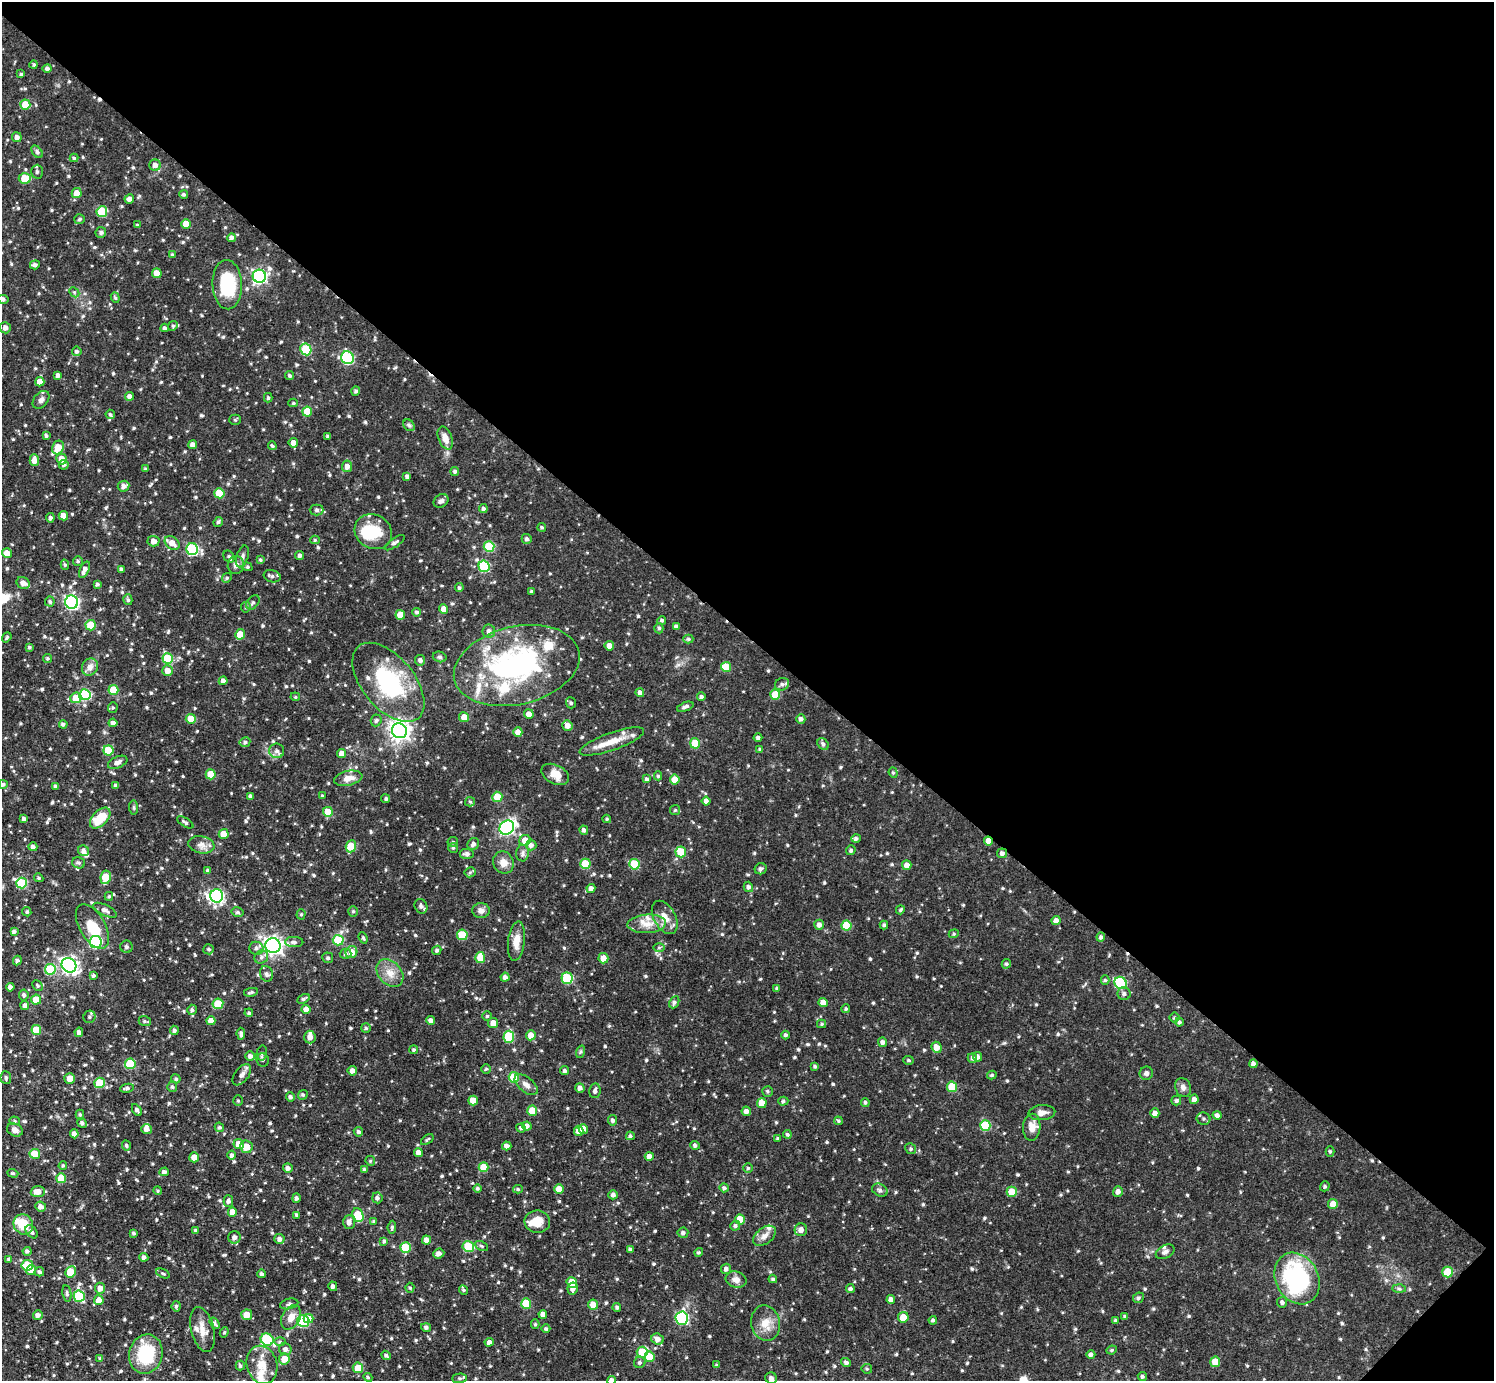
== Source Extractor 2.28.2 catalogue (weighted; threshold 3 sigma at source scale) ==
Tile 8 of 4 x 4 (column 4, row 2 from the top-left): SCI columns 4478-5969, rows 3059-4437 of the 5971 x 5974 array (HDU 1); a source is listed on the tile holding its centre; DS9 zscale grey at full resolution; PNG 1496 x 1383 px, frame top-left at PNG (2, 2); each listed source drawn as its Kron ellipse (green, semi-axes under 4 px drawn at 4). Shown black and unused: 46% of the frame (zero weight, under 3 of 4 exposures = <1% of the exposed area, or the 3 px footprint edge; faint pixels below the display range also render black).
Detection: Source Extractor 2.28.2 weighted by HDU 2 'WHT'; one run over the whole footprint, this tile lists its part. Background 0.0868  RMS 0.005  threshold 0.0226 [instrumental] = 3 sigma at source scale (4.5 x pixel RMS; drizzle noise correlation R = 1.50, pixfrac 1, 0.05/0.05 arcsec/px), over >= 5 px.
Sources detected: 826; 2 inside a brighter object's white glare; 3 cosmic-ray / hot-pixel residue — neither listed nor drawn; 23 inside a brighter listed object's ellipse — not listed separately; of the other 798, all 500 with FLUX_AUTO >= 0.69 (the completeness limit of this list) listed and drawn (298 fainter detections not listed), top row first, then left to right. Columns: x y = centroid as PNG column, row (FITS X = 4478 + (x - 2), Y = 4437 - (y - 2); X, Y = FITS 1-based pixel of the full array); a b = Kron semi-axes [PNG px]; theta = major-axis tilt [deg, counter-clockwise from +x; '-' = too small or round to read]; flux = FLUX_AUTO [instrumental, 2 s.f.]
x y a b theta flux
34 65 4 4 - 0.79
47 68 5 4 - 1.5
21 74 4 4 - 0.7
25 105 5 5 - 10
17 137 5 4 - 2.1
37 152 7 4 -52 1.2
74 158 4 4 - 0.85
155 165 5 5 - 2.8
37 172 7 5 90 1.4
25 178 6 5 - 13
77 193 5 5 - 5.1
184 195 4 4 - 0.92
129 199 5 4 - 1.9
102 212 5 5 - 21
79 219 5 5 - 0.95
186 224 5 5 - 7.6
137 225 3 3 - 0.72
101 232 5 5 - 1
231 238 4 4 - 1.7
173 255 4 4 - 1
35 265 5 4 - 1.5
157 273 5 4 - 5
259 276 6 6 - 110
227 285 24 14 -87 25
74 292 5 4 - 0.79
115 298 5 4 - 0.8
3 299 5 4 - 1.3
173 326 5 4 - 0.74
5 328 5 5 - 2.4
165 328 4 4 - 1.1
306 349 6 5 - 23
77 351 5 4 - 1.1
347 358 6 6 - 48
58 375 4 4 - 2
290 375 4 4 - 0.84
40 382 4 4 - 4.5
356 391 4 4 - 1.1
130 396 4 4 - 1.9
268 398 4 4 - 0.88
41 400 10 7 50 2
293 403 5 4 - 0.7
307 412 5 5 - 11
110 414 5 4 - 0.93
235 420 5 5 - 0.69
409 425 6 5 - 0.95
46 436 4 3 - 1
328 436 4 3 - 0.81
445 438 12 6 -69 4.4
293 443 5 5 - 2.7
193 445 4 4 - 2.3
272 446 4 4 - 0.85
58 447 7 5 67 9.1
61 459 5 5 - 5.3
34 460 6 5 - 3.8
64 465 5 4 - 0.95
347 466 6 5 - 3
145 469 3 3 - 0.8
455 471 4 4 - 1.1
407 476 4 3 - 1.3
123 486 6 5 - 2.2
219 493 5 5 - 13
441 501 8 6 35 1.6
483 509 4 4 - 1.1
317 510 7 5 0 1.2
63 516 5 4 - 4
50 518 4 4 - 1.2
218 522 5 4 - 0.95
542 527 4 4 - 0.74
373 532 19 16 -32 14
527 539 5 5 - 1.4
315 540 5 4 - 0.8
154 541 6 5 - 2.7
172 543 8 6 -40 4.4
395 543 11 4 35 1.4
489 547 5 5 - 22
192 549 6 6 - 48
7 553 5 5 - 5.6
229 556 6 5 - 1
242 556 11 6 71 1.6
299 556 4 4 - 1.4
260 560 4 4 - 0.75
78 561 5 5 - 0.78
65 565 5 4 - 0.8
236 565 9 8 - 2.2
484 566 6 5 - 30
247 567 5 4 - 0.7
121 569 4 3 - 1.3
85 570 9 4 65 2.4
272 576 8 6 -18 1.4
227 578 5 4 - 0.78
23 583 7 5 -28 3.2
97 584 4 4 - 1
459 588 4 4 - 1
531 591 3 3 - 0.7
128 600 5 4 - 0.93
50 602 5 5 - 0.96
72 602 6 6 - 94
253 602 8 5 50 1.2
246 607 5 5 - 0.79
444 609 5 4 - 3.5
417 612 4 4 - 0.99
400 615 5 5 - 7.6
662 620 4 4 - 0.94
91 625 5 5 - 12
676 626 4 4 - 1.3
659 628 5 4 - 0.89
489 631 6 6 - 2
240 634 5 5 - 8.7
7 637 5 3 - 0.71
688 639 5 4 - 0.86
609 646 4 4 - 3.8
29 647 4 4 - 0.84
440 657 7 5 -15 1
47 658 4 4 - 0.83
168 659 5 5 - 22
420 660 5 5 - 1.7
517 666 64 39 13 100
90 667 9 8 - 3.3
726 667 5 5 - 12
168 671 5 5 - 4.4
223 681 4 4 - 2
388 682 47 26 -50 48
782 684 7 6 - 1.5
113 690 5 5 - 12
640 693 4 4 - 1.7
85 695 6 5 - 31
775 695 5 5 - 11
295 697 5 4 - 0.7
701 697 4 4 - 1.2
76 698 5 5 - 8.5
571 703 5 5 - 0.96
685 707 8 4 20 1.6
113 708 5 5 - 0.75
529 714 5 5 - 3
464 717 5 5 - 5
191 719 5 5 - 6.6
801 719 5 4 - 1.5
376 720 6 5 - 1.1
113 723 4 4 - 2
63 724 4 3 - 1
567 725 5 5 - 3.3
399 731 7 7 - 290
518 732 5 4 - 3.5
758 738 4 4 - 1.4
612 741 34 9 20 8
245 742 5 5 - 1.2
695 743 5 5 - 11
823 744 6 5 - 1.2
760 749 4 4 - 0.7
108 750 5 5 - 13
277 751 7 7 - 2.1
342 754 4 4 - 4.6
118 762 10 5 24 2.4
893 773 5 4 - 0.71
211 774 5 5 - 9.7
555 774 15 9 -26 6
658 776 4 4 - 0.82
348 778 14 7 12 4.4
646 779 4 4 - 1
675 779 5 5 - 7.5
3 784 4 4 - 0.75
116 785 4 3 - 1.2
56 787 4 3 - 1.3
251 796 4 3 - 1.6
322 796 4 4 - 0.75
497 797 5 5 - 10
386 799 4 4 - 0.87
706 801 4 4 - 2
470 802 5 4 - 0.75
134 808 7 4 -84 0.79
675 810 5 5 - 0.73
328 812 5 5 - 10
100 818 12 7 46 15
24 819 4 4 - 2
607 819 4 3 - 0.71
185 822 9 4 -33 1.2
507 828 8 6 41 89
584 830 5 4 - 1.4
224 834 5 5 - 5.7
856 838 4 4 - 1.1
525 840 6 5 - 6.4
988 841 5 4 - 5.1
453 842 5 5 - 0.84
473 844 6 5 - 1.6
201 845 13 8 -10 3.2
531 845 5 5 - 2
351 846 6 5 - 13
33 847 4 4 - 1.7
453 848 5 5 - 0.76
851 850 5 4 - 0.92
83 851 6 5 - 2.1
681 852 5 5 - 15
522 853 8 6 88 1.5
1002 853 5 5 - 1.7
467 854 7 5 -4 1.7
79 863 6 6 - 1.1
503 863 11 10 - 4.4
585 864 5 5 - 14
634 864 5 5 - 17
907 865 5 4 - 3.5
760 869 6 5 - 1.5
208 871 4 4 - 1.4
470 872 5 5 - 0.85
106 877 7 5 80 12
39 878 5 4 - 0.79
21 883 5 5 - 28
748 887 5 4 - 1.4
591 888 4 4 - 2.3
109 896 4 3 - 0.83
217 896 6 6 - 77
421 906 7 6 - 1.7
105 910 13 5 -26 1.8
481 910 8 7 - 2.6
900 910 5 4 - 0.85
353 911 5 4 - 0.84
27 912 5 4 - 0.88
237 912 6 5 - 1
301 914 5 4 - 0.76
665 917 18 11 -61 5.8
1056 921 4 4 - 2.5
647 924 19 9 3 6.4
819 925 5 5 - 2.2
846 925 5 5 - 13
884 925 4 4 - 0.93
92 927 24 12 -60 12
14 932 4 3 - 1.2
954 934 5 4 - 0.69
462 935 5 5 - 15
1101 937 4 4 - 1.2
363 938 6 4 -70 0.87
338 940 5 5 - 20
516 941 20 8 83 5.4
95 942 6 6 - 41
294 942 9 5 0 1.4
273 946 8 7 - 220
127 947 6 6 - 1.2
256 948 7 6 - 1.6
659 948 6 4 1 0.69
209 949 5 5 - 0.96
437 950 5 4 - 0.98
351 952 6 5 - 6.4
346 954 6 5 - 1.2
261 957 7 6 - 1.6
480 957 5 5 - 8.9
328 958 5 5 - 0.95
603 958 5 5 - 4.2
17 960 5 4 - 1.1
1006 964 5 4 - 0.96
69 965 8 7 - 150
50 969 5 5 - 24
390 973 15 11 -47 5.7
266 974 8 6 -71 1.6
93 975 4 4 - 1
505 977 4 4 - 1.8
567 978 5 5 - 33
1105 980 5 4 - 0.79
1121 983 6 5 - 39
38 986 6 4 -48 0.88
10 987 4 4 - 1.9
777 988 4 4 - 0.8
251 992 7 3 10 0.91
1124 994 6 6 - 1.4
24 995 5 4 - 1.2
303 999 6 4 27 1
36 1000 5 5 - 8.1
674 1002 6 4 64 1.2
823 1003 5 4 - 5
218 1004 5 5 - 14
25 1005 4 4 - 1.5
306 1009 4 4 - 4
846 1009 4 4 - 0.76
192 1010 5 4 - 1.3
249 1013 4 4 - 1
487 1016 4 4 - 0.8
89 1017 6 6 - 1.2
1175 1018 5 5 - 0.73
431 1020 4 4 - 2.1
145 1021 6 5 - 0.95
211 1021 4 4 - 4
1179 1022 4 4 - 0.97
493 1023 5 5 - 4.3
822 1024 4 4 - 0.7
366 1028 5 5 - 0.95
36 1030 5 5 - 11
174 1030 5 4 - 1.1
79 1032 5 4 - 1.8
241 1034 6 4 -84 1.4
531 1035 5 5 - 5
786 1035 4 4 - 1.1
310 1037 6 5 - 3.3
509 1037 6 5 - 23
882 1042 5 4 - 1.7
936 1047 5 5 - 4.4
414 1050 4 4 - 0.76
580 1052 6 4 71 0.8
262 1053 7 5 77 1
250 1056 5 5 - 2.1
977 1057 5 4 - 2.2
972 1058 5 4 - 1.3
263 1060 7 6 - 1.1
908 1060 5 4 - 0.76
130 1064 5 5 - 22
1253 1064 4 4 - 1.8
815 1066 4 3 - 0.92
486 1069 5 4 - 0.72
352 1071 5 4 - 2.2
564 1071 4 4 - 1
1146 1073 7 6 - 1.6
242 1075 12 7 52 2.4
992 1075 5 4 - 0.82
514 1077 5 5 - 17
6 1078 6 5 - 1.1
70 1078 5 5 - 5.4
176 1079 5 4 - 1
100 1083 5 5 - 16
526 1085 14 7 -39 2.7
172 1087 5 5 - 0.91
952 1087 5 5 - 12
1183 1087 10 7 -66 2.1
127 1088 7 4 8 1.3
580 1088 4 4 - 1.9
595 1091 7 5 81 1.8
767 1091 5 5 - 0.83
303 1095 5 4 - 0.75
290 1097 4 4 - 1.3
1194 1099 5 4 - 2.5
238 1101 5 5 - 0.72
473 1101 5 5 - 7.6
783 1101 5 4 - 0.87
1176 1101 5 5 - 1
865 1102 4 4 - 0.92
762 1103 5 5 - 7.7
137 1110 6 4 -58 1.4
532 1111 5 5 - 8.8
746 1111 5 4 - 2.1
1042 1113 13 7 4 3.2
1155 1113 4 4 - 2.7
80 1114 5 4 - 0.77
1217 1115 4 4 - 1.5
1203 1119 7 6 - 1.1
613 1120 5 4 - 1.4
15 1121 5 4 - 0.72
838 1121 4 4 - 0.74
82 1123 5 4 - 1.1
985 1125 5 5 - 19
527 1126 5 4 - 2.5
219 1127 5 4 - 0.97
1032 1127 13 8 86 5
521 1128 5 4 - 1.2
146 1129 5 4 - 2.6
583 1129 5 4 - 3.6
15 1130 8 6 -26 2.6
579 1131 5 4 - 6
358 1132 5 4 - 1.3
74 1134 4 4 - 2.9
787 1134 4 4 - 0.89
630 1136 4 4 - 0.97
427 1139 7 3 36 0.74
778 1139 3 3 - 0.83
239 1144 5 5 - 6
126 1145 5 3 - 0.7
695 1145 5 4 - 1.2
507 1146 4 4 - 2.1
246 1147 6 6 - 6.2
911 1149 5 5 - 0.94
1330 1151 5 4 - 0.78
418 1152 4 4 - 2.8
35 1154 5 5 - 11
232 1155 4 4 - 1.4
649 1156 4 4 - 3.5
194 1157 5 5 - 4.2
370 1161 5 4 - 0.76
63 1166 4 3 - 0.7
483 1167 5 5 - 9.5
288 1168 5 4 - 1.8
748 1168 5 4 - 0.82
364 1169 4 4 - 0.88
164 1172 4 4 - 1.5
13 1173 5 4 - 0.7
61 1178 5 5 - 13
1325 1186 5 4 - 0.9
477 1188 4 4 - 0.85
724 1188 5 4 - 1.2
518 1189 5 4 - 0.77
559 1189 5 5 - 5.5
880 1190 8 6 -28 1.5
158 1191 4 4 - 0.7
1118 1191 5 5 - 2.1
38 1192 7 5 4 3.5
1012 1192 5 5 - 9.2
613 1195 5 4 - 1.5
296 1198 5 4 - 1.2
377 1198 5 5 - 1.4
228 1201 5 5 - 1.5
1333 1204 5 5 - 5.4
41 1207 5 5 - 2.6
232 1212 5 4 - 4.6
297 1215 4 3 - 1.1
358 1215 7 5 -68 17
740 1220 5 5 - 8.7
374 1221 4 4 - 0.75
349 1222 7 6 - 2.5
537 1222 13 11 -3 7.3
23 1224 10 9 - 12
735 1226 5 5 - 1
392 1227 6 4 85 0.86
195 1230 4 4 - 0.77
801 1230 6 6 - 3
32 1232 7 5 -52 1.5
134 1233 4 4 - 0.8
683 1233 5 5 - 1.3
764 1236 13 8 38 3.4
234 1237 6 6 - 2.2
279 1239 5 5 - 2.2
426 1240 4 4 - 2.8
384 1241 4 4 - 0.83
482 1246 7 4 -27 0.89
405 1247 5 5 - 16
468 1247 6 5 - 23
630 1250 4 4 - 1.1
27 1251 4 4 - 1.2
699 1252 4 4 - 0.82
1165 1252 10 6 28 1.7
439 1253 6 4 23 1.9
144 1257 4 4 - 1.4
9 1259 4 3 - 1.1
27 1265 6 5 - 14
726 1269 5 5 - 1.7
31 1270 5 4 - 4.2
39 1272 5 4 - 1
70 1272 6 5 - 15
1448 1272 5 5 - 12
163 1273 7 3 -25 0.71
262 1274 4 4 - 1.2
1297 1278 27 21 -62 58
773 1279 4 3 - 0.87
736 1280 10 8 -17 3.1
572 1282 5 5 - 9
333 1286 4 4 - 1.3
100 1288 5 5 - 3.2
410 1288 5 4 - 0.72
573 1289 6 5 - 2.4
850 1289 4 4 - 1.1
1399 1289 6 4 -2 0.91
464 1290 5 4 - 0.73
67 1294 8 4 -80 1.1
79 1296 5 5 - 28
1138 1298 5 5 - 0.93
891 1299 4 4 - 2.5
99 1300 5 5 - 5.3
1282 1302 5 5 - 1.3
526 1303 5 5 - 15
289 1304 9 5 12 1.3
593 1305 5 5 - 5.5
176 1306 5 4 - 0.92
617 1307 4 4 - 1
543 1314 4 4 - 3
38 1315 5 4 - 2.1
247 1315 5 5 - 5.4
1125 1316 4 4 - 0.83
291 1317 13 9 61 5.1
903 1317 5 5 - 6.4
682 1318 6 6 - 62
309 1319 5 4 - 4
933 1320 4 3 - 0.92
303 1321 6 6 - 31
1115 1321 4 3 - 0.89
215 1323 6 4 -55 1.2
765 1323 18 14 -78 6.7
535 1324 5 4 - 0.71
426 1327 5 4 - 1.2
546 1329 4 4 - 0.96
203 1330 23 11 -76 5.8
224 1332 5 4 - 0.7
658 1339 6 5 - 2.9
267 1340 6 6 - 31
280 1342 6 4 0 0.82
489 1342 4 4 - 2.1
285 1349 6 5 - 2.2
1112 1350 5 4 - 0.69
642 1352 5 5 - 14
146 1354 20 16 76 23
386 1355 5 4 - 1
1091 1355 4 4 - 1.6
650 1357 5 5 - 12
100 1358 4 4 - 0.76
284 1359 5 5 - 6.8
640 1362 6 5 - 1.1
846 1362 5 4 - 1.3
1215 1362 5 5 - 7.7
262 1365 19 15 -74 9.2
717 1365 4 4 - 0.76
240 1366 5 4 - 1.1
358 1368 5 5 - 8
867 1369 5 5 - 0.74
1142 1376 5 4 - 0.96
368 1377 4 4 - 0.73
460 1378 7 4 2 1.1
771 1378 6 5 - 2.1
611 1380 4 4 - 2.4
Overlapping masked pixels (flux is a lower limit): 3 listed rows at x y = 517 666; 988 841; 1002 853
Isophote crosses this tile's border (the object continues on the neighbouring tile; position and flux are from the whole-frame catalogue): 3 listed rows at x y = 3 299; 771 1378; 611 1380